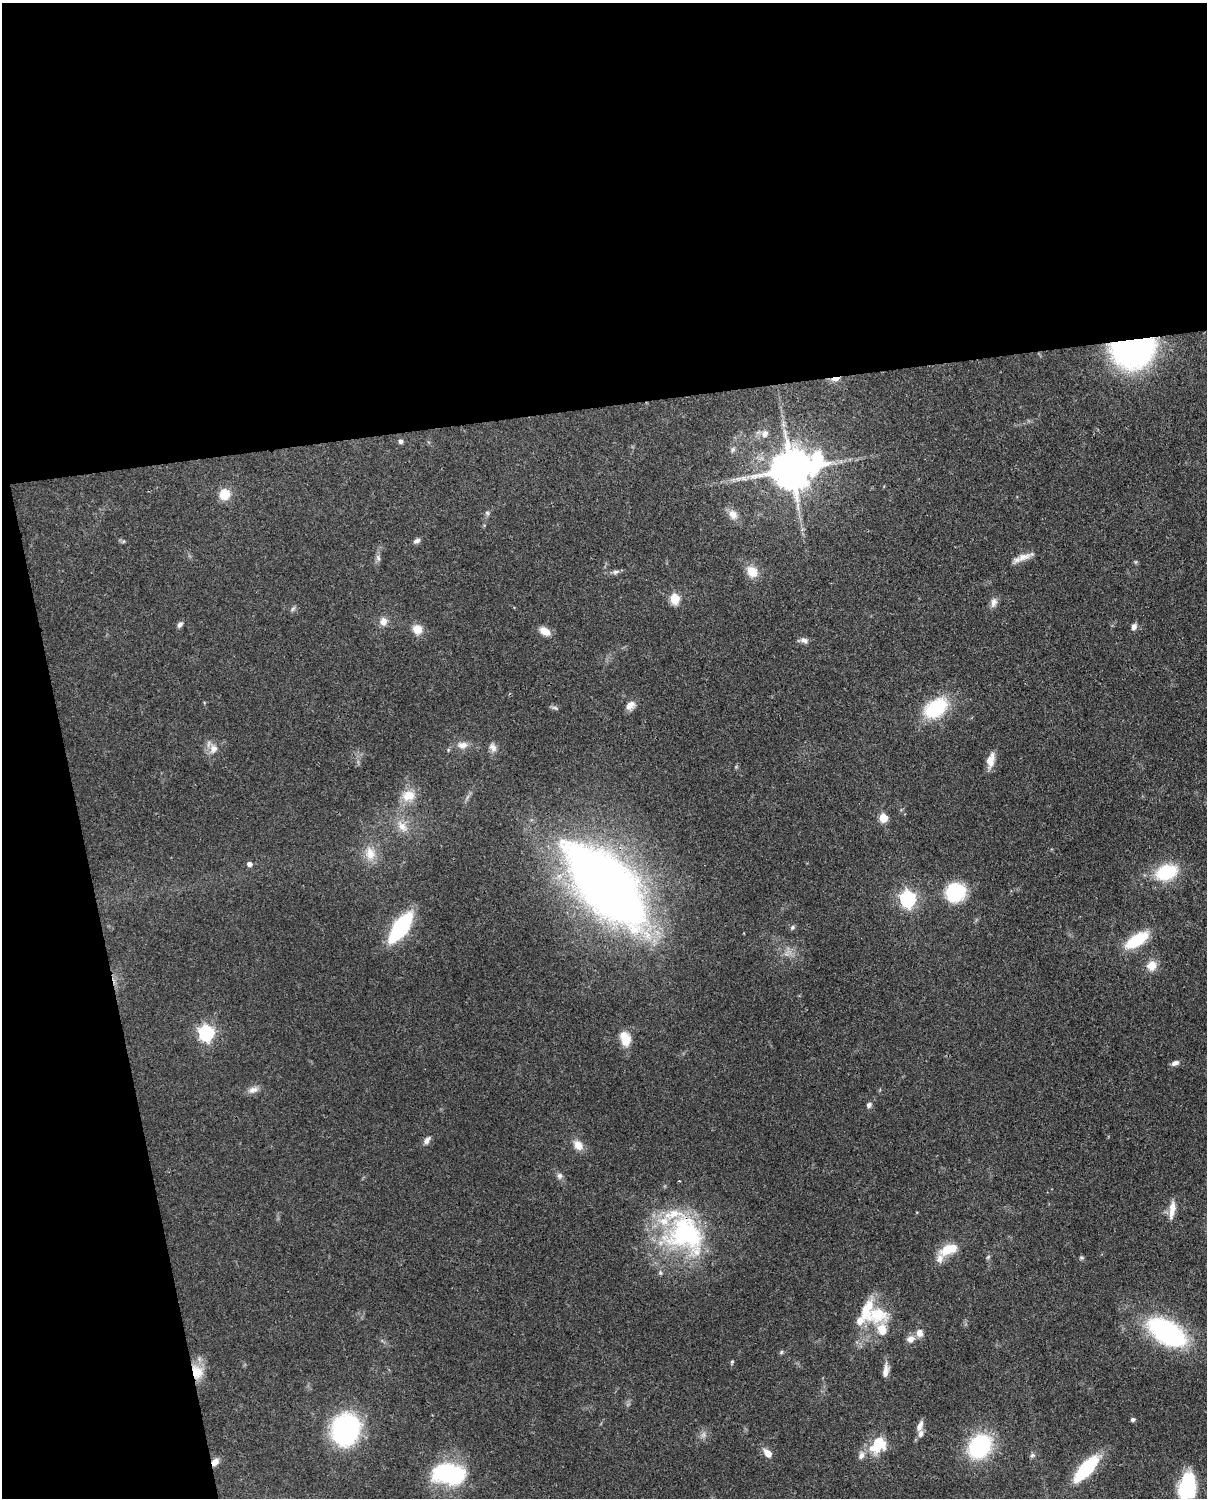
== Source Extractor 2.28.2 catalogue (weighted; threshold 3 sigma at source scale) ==
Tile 1 of 4 x 3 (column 1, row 1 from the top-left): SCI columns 90-1294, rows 3149-4644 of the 5001 x 4910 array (HDU 1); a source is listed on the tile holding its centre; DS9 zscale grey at full resolution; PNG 1209 x 1500 px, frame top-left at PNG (2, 3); no overlay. Shown black and unused: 33% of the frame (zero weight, under 3 of 4 exposures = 7% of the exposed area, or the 3 px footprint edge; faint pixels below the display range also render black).
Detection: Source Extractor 2.28.2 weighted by HDU 2 'WHT'; one run over the whole footprint, this tile lists its part. Background 0.107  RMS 0.0042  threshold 0.0188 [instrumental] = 3 sigma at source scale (4.5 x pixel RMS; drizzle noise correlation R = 1.50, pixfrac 1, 0.05/0.05 arcsec/px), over >= 5 px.
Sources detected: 88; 1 too faint to see at this stretch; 1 inside a brighter object's white glare — not listed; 10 inside a brighter listed object's ellipse — not listed separately; the other 76 listed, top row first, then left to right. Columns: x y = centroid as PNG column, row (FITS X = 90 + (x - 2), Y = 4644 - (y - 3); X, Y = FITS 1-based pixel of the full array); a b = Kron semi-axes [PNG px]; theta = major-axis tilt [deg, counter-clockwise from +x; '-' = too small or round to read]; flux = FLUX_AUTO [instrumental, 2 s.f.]
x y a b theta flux
1134 350 29 22 14 130
835 379 11 5 9 2.5
765 433 10 9 - 2.5
401 441 5 5 - 1.4
733 449 7 6 - 1
791 469 14 11 15 1600
225 494 13 12 - 6.8
487 513 6 5 - 0.75
733 514 14 11 -57 3.7
417 541 9 5 29 1.3
1024 557 22 8 21 4
378 558 10 6 -74 1.3
616 572 10 6 17 1.3
752 572 14 12 -53 6
675 599 6 5 - 24
994 602 14 8 76 2.3
293 609 7 5 58 0.88
383 621 11 9 80 3.1
180 624 8 5 50 1.3
1134 627 8 6 70 1.8
417 629 12 11 - 4.8
545 631 13 8 -32 4.2
804 640 11 7 -16 1.9
630 705 12 8 46 3.2
555 708 9 4 -21 0.89
936 708 30 20 34 23
462 745 14 9 0 3.5
493 747 13 9 -62 2.4
214 749 14 11 64 3.9
991 760 19 8 78 4.4
408 796 18 13 19 6.9
883 818 5 5 - 16
402 826 15 11 -41 4.7
370 853 19 14 -73 6.5
249 864 5 5 - 1.9
1166 872 21 14 20 24
606 886 69 29 -47 540
955 892 20 18 29 24
908 899 7 6 - 110
400 927 28 11 54 48
792 927 6 6 - 0.89
1137 940 24 10 33 20
1152 966 12 11 - 5.1
206 1033 7 6 - 110
625 1039 16 11 -76 7.2
1175 1063 10 6 24 1.8
253 1090 13 8 16 2.7
869 1105 7 6 - 1.3
427 1140 10 7 56 1.8
578 1145 13 10 -50 4.1
559 1176 9 7 -75 1.5
1172 1210 24 7 82 4.4
685 1233 54 46 -41 67
946 1251 15 13 51 7.1
988 1257 7 4 45 0.63
1081 1258 6 5 - 0.66
878 1315 32 21 3 17
1167 1332 31 16 -33 88
919 1333 9 8 - 3
911 1339 11 9 18 2.7
781 1352 6 5 - 0.64
732 1362 5 4 - 0.55
886 1371 18 7 83 3
197 1372 20 15 -72 8.5
1133 1419 5 4 - 1
920 1426 15 7 69 2.5
345 1429 23 19 74 82
877 1444 21 13 64 12
980 1446 18 14 51 53
768 1453 9 6 -45 4.3
861 1455 12 8 72 2.3
1032 1455 7 6 - 0.93
215 1462 11 8 45 2.7
1086 1468 23 8 48 42
448 1474 39 23 -7 41
1189 1488 27 21 66 26
Overlapping masked pixels (flux is a lower limit): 7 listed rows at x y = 1134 350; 835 379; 791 469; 606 886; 685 1233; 197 1372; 215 1462
Isophote crosses this tile's border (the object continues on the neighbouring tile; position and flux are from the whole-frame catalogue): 1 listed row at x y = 1189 1488